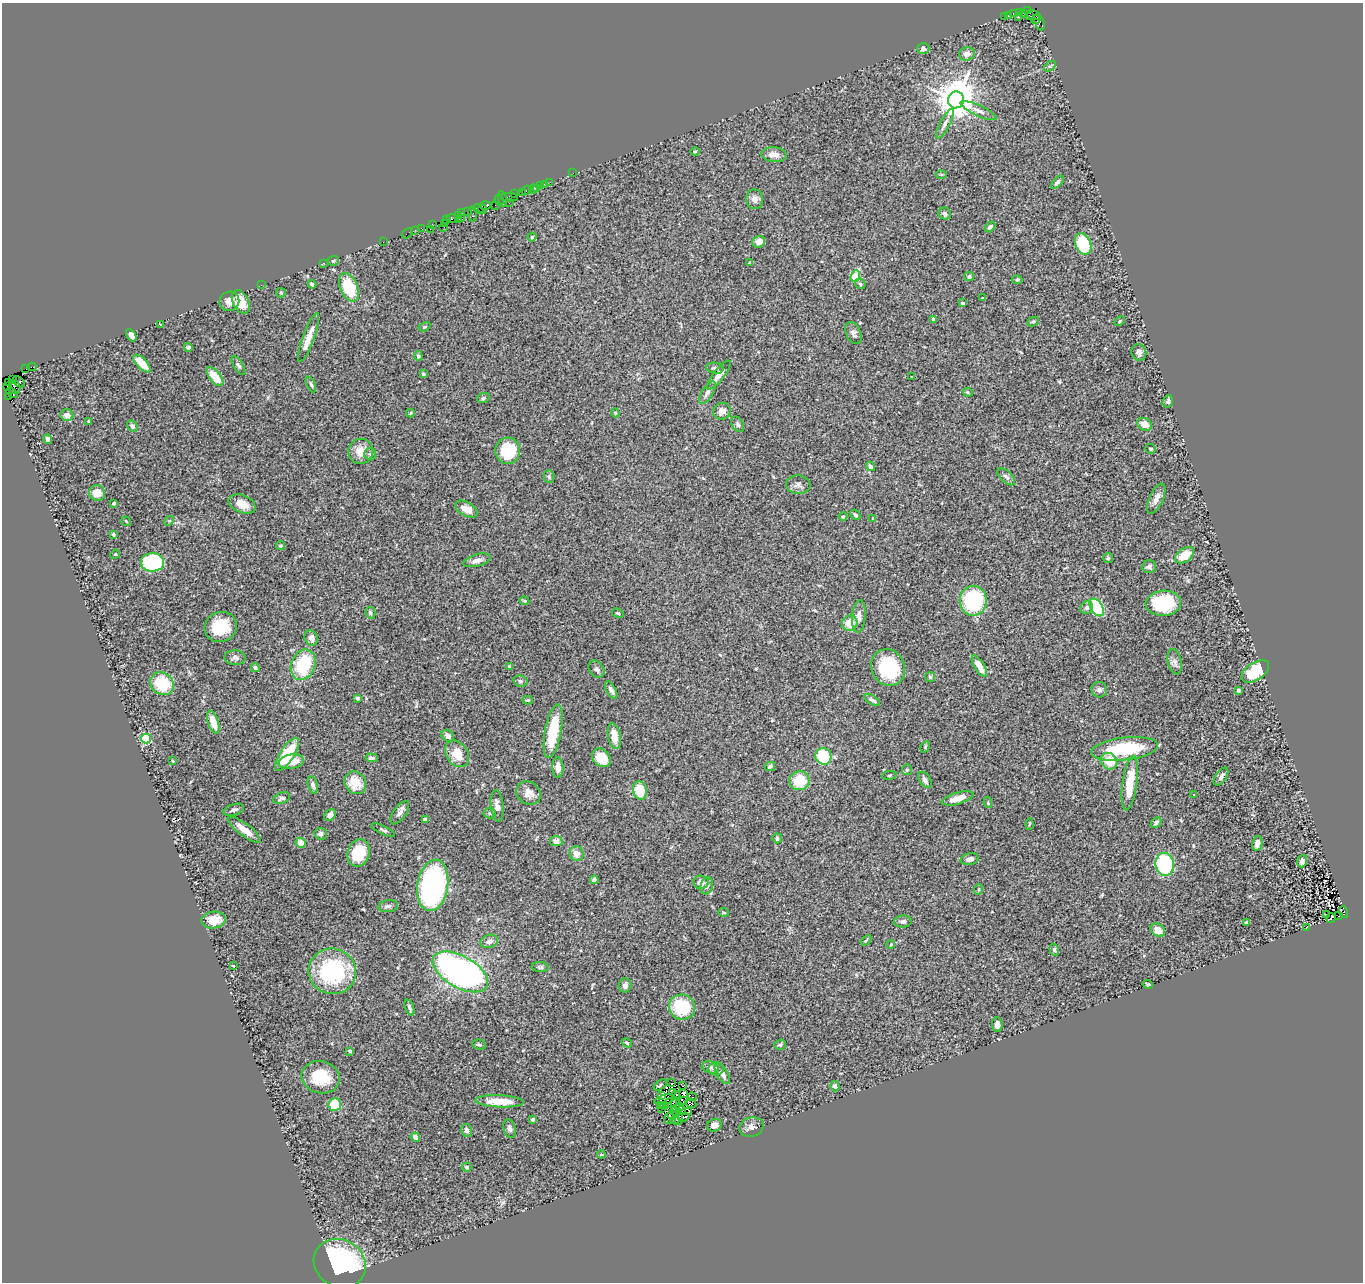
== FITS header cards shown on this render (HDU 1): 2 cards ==
NAXIS1  =                 1361
NAXIS2  =                 1280

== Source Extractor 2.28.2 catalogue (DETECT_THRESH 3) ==
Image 1361 x 1280 px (HDU 1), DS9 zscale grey, 1 PNG px = 1 image px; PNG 1365 x 1284 px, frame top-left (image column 1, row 1280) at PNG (2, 3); each listed source drawn as its Kron ellipse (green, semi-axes under 4 px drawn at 4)
Background 0.466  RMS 0.051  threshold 0.154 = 3 sigma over >= 5 px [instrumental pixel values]
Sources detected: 301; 5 with non-positive FLUX_AUTO (blend fragments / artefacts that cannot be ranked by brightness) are neither listed nor drawn; the other 296 listed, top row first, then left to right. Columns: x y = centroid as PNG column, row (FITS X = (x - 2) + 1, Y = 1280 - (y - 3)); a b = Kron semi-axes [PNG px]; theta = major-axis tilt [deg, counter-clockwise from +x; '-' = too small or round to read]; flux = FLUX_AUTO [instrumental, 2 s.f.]
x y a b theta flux
1028 11 3 2 - 13
1019 12 3 3 - 7.3
1013 13 3 3 - 25
1023 13 3 2 - 3.2
1029 15 3 3 - 130
1033 15 7 4 -23 190
1005 16 3 3 - 51
1008 16 3 3 - 21
1019 17 3 2 - 41
1036 19 5 4 - 28
1039 22 9 4 -69 15
923 49 6 5 - 12
967 54 8 6 15 20
1050 66 7 3 36 4.7
956 100 8 8 - 11000
978 111 19 5 -25 20
945 124 16 5 63 15
695 151 5 3 - 3.2
774 155 12 7 -6 27
573 173 2 2 - 13
941 174 5 3 - 3.3
550 182 2 2 - 19
1057 182 8 4 45 7.5
545 184 3 2 - 5.5
541 185 3 3 - 15
533 189 5 3 - 9
537 189 2 2 - 2.9
526 190 5 3 - 55
522 192 2 2 - 1.4
515 194 3 2 - 3.1
510 197 8 4 -1 100
502 199 8 3 -79 18
755 199 10 8 -83 18
499 201 5 3 - 30
509 203 2 2 - 7.3
495 205 2 2 - 13
485 206 5 3 - 41
478 209 5 3 - 37
483 209 4 4 - 33
467 212 3 2 - 11
462 213 2 2 - 14
473 214 8 3 -88 140
945 214 6 6 - 7.7
459 215 4 3 - 46
452 218 5 3 - 32
458 219 3 2 - 7.7
462 219 2 2 - 6
447 220 4 2 - 8
445 224 3 2 - 8.3
432 225 3 2 - 12
444 227 2 2 - 2.9
990 227 6 4 47 9.8
422 229 4 2 - 14
430 229 2 2 - 11
415 230 2 2 - 9.9
407 233 6 2 39 7.3
532 237 4 4 - 4.5
383 242 2 2 - 8.5
759 242 6 5 - 28
1083 244 11 7 -65 210
333 261 5 5 - 5.3
323 263 3 2 - 4.6
750 263 3 3 - 4.8
855 276 6 4 70 170
969 277 5 4 - 8
1017 280 5 3 - 3.6
312 284 4 3 - 7
860 284 6 4 -47 5.5
261 285 3 3 - 3.2
349 287 15 8 -67 130
281 293 5 4 - 4
982 298 3 3 - 2.6
229 301 10 9 - 28
241 302 13 7 -64 63
963 303 3 3 - 5.5
933 319 4 3 - 10
1120 321 5 4 - 4
1033 322 6 4 24 5.4
160 324 3 2 - 2.8
424 327 6 4 31 4.2
853 333 12 7 -64 13
131 335 7 4 -58 13
308 337 26 5 69 37
188 347 4 4 - 5.9
1139 352 8 7 - 12
418 356 5 4 - 6.1
142 363 11 5 -45 63
238 366 10 4 -57 7.6
32 367 4 2 - 11
715 368 9 5 -10 9.4
26 369 2 2 - 2.2
423 374 3 3 - 4.9
719 375 18 5 52 31
215 377 11 5 -51 70
912 377 2 2 - 2.5
12 379 3 3 - 13
9 382 3 3 - 22
19 382 7 4 -40 66
311 384 8 3 -66 5.9
7 386 3 3 - 9
15 387 7 5 -69 130
968 392 5 4 - 4.7
12 393 6 4 -37 70
707 393 13 5 57 14
9 397 4 2 - 27
483 398 6 4 21 6
1168 401 6 5 - 8.6
722 411 9 8 - 19
410 413 4 3 - 3.5
615 413 4 4 - 3.1
67 415 6 6 - 21
88 421 4 2 - 3.5
738 424 8 5 -59 7.6
1144 424 8 6 -29 29
132 426 6 5 - 11
47 439 5 4 - 9.5
1150 449 5 5 - 5.1
361 451 12 12 - 43
508 451 13 12 - 140
370 454 6 6 - 6.5
870 466 5 4 - 6.6
549 476 6 5 - 5.7
1006 477 11 5 -43 10
798 485 12 9 -6 16
97 493 8 7 - 39
1156 499 16 7 66 23
114 503 3 3 - 5.2
242 504 14 8 -23 44
466 509 12 7 -29 35
855 515 5 4 - 6.8
843 517 4 3 - 5.1
873 518 3 2 - 2.4
126 521 5 3 - 2.7
169 521 5 4 - 3.8
113 534 3 3 - 5.4
280 546 5 4 - 5.3
115 554 5 4 - 3.6
1185 555 11 6 36 63
1108 558 5 5 - 5.3
477 560 14 6 15 21
152 562 11 9 -3 290
1149 567 7 6 - 11
524 601 5 4 - 4.1
973 601 15 13 88 280
1163 603 18 12 5 170
1097 607 10 6 -58 290
1087 608 7 6 - 13
370 613 6 5 - 6
618 613 6 4 -26 4.5
859 616 16 6 85 24
850 623 8 7 - 49
221 627 16 15 - 110
311 638 8 6 -63 16
235 658 10 7 -3 13
1175 662 13 7 -77 13
303 665 16 12 68 180
510 666 3 3 - 11
979 666 12 5 -58 38
888 667 19 16 -64 210
255 668 4 4 - 9.4
597 669 9 7 -52 11
1255 671 15 8 33 150
930 677 5 5 - 6
520 681 7 5 -15 7.2
162 684 12 10 -37 150
611 690 10 4 -60 12
1099 690 8 7 - 12
1238 691 4 3 - 7.2
357 698 4 3 - 8.5
528 700 5 4 - 3.9
872 700 9 4 -31 8.4
213 722 12 5 -73 41
553 731 27 8 80 160
448 736 7 5 -35 17
614 736 13 6 -79 35
146 739 5 4 - 230
925 747 6 4 59 4.2
1124 749 33 11 7 230
287 754 19 7 56 150
457 754 14 10 -55 66
823 756 8 8 - 160
371 758 6 4 -3 9.3
601 758 10 8 -48 85
173 761 4 2 - 2.6
291 761 13 7 10 52
1109 761 9 7 -40 58
770 766 5 4 - 8.8
558 768 10 5 -88 21
907 770 5 5 - 6.6
889 775 7 3 8 3.8
1221 777 10 5 56 14
925 780 9 5 -57 13
799 781 10 9 - 110
355 783 12 10 -54 68
1130 783 27 7 82 94
313 785 9 5 -76 9.2
640 791 9 6 -82 83
528 793 12 11 - 29
1193 794 3 2 - 3.3
282 798 9 5 20 8.7
958 798 16 5 16 43
988 803 5 4 - 3.6
497 806 16 6 -84 19
234 810 10 5 16 11
400 813 13 6 55 15
490 813 6 5 - 6.9
330 815 6 5 - 14
425 819 4 3 - 19
1156 822 6 4 45 9.5
1029 824 5 3 - 4.4
244 830 20 6 -37 48
383 830 13 4 -25 7.5
320 834 6 6 - 11
777 838 5 5 - 7.4
556 841 6 5 - 19
301 843 5 5 - 35
1257 843 7 5 78 22
358 853 14 11 71 120
577 854 7 7 - 28
970 859 9 6 13 14
1302 861 6 5 - 12
1165 864 11 9 -83 340
594 880 4 4 - 11
701 882 8 7 - 20
433 885 26 15 81 760
707 886 8 6 72 13
979 889 5 3 - 3.7
388 906 10 6 7 9.3
723 912 5 3 - 4.2
1343 912 6 4 -70 70
1327 914 3 2 - 3.4
1339 916 3 3 - 50
1331 918 5 2 - 4.6
214 920 12 8 7 52
903 921 9 6 3 10
1247 922 4 3 - 5.5
1307 927 3 2 - 1.8
1158 930 8 6 -40 32
866 940 6 3 38 3.6
489 941 9 6 18 17
891 944 4 3 - 3.3
1054 950 6 4 -72 7.4
233 966 3 2 - 2.3
540 967 8 5 -6 7.2
332 971 24 22 -18 340
460 972 30 16 -30 1200
1148 984 5 3 - 3.9
625 985 7 6 - 15
682 1007 13 12 - 170
409 1008 8 3 -70 7.2
997 1025 7 5 -86 13
627 1043 5 4 - 5
479 1045 7 4 -14 6.2
780 1045 6 5 - 5.4
350 1051 4 3 - 7.2
711 1067 8 6 -14 11
716 1069 8 6 7 11
722 1074 11 5 -58 19
321 1077 19 16 -15 100
672 1083 4 2 - 3.5
660 1085 7 3 33 4.8
683 1086 2 2 - 4.9
835 1086 5 4 - 11
672 1092 3 2 - 1.4
684 1094 4 3 - 9.1
661 1095 3 3 - 4.4
676 1095 4 2 - 1.4
692 1097 4 2 - 8.5
665 1100 11 4 16 0.63
499 1101 24 6 -2 69
684 1101 2 2 - 2.4
670 1103 7 4 23 16
691 1103 6 4 -27 3.5
335 1104 6 6 - 90
660 1105 3 2 - 1.1
665 1105 2 2 - 1.6
676 1105 8 3 -86 6.3
680 1107 4 2 - 3.6
662 1108 3 2 - 1.8
682 1110 4 2 - 3.7
675 1111 6 3 -9 3.3
689 1112 3 2 - 5.3
672 1115 5 2 - 5.2
684 1117 6 3 9 7
669 1118 6 2 69 2.9
678 1118 6 3 87 3.5
533 1120 4 3 - 5.6
675 1120 5 2 - 6.6
714 1125 7 6 - 17
751 1127 12 9 18 19
509 1129 9 6 -73 9.9
466 1130 6 5 - 11
415 1137 5 4 - 14
601 1154 4 3 - 3.6
467 1167 5 4 - 4.9
340 1263 27 23 -30 560
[5 non-positive-flux detections neither listed nor drawn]